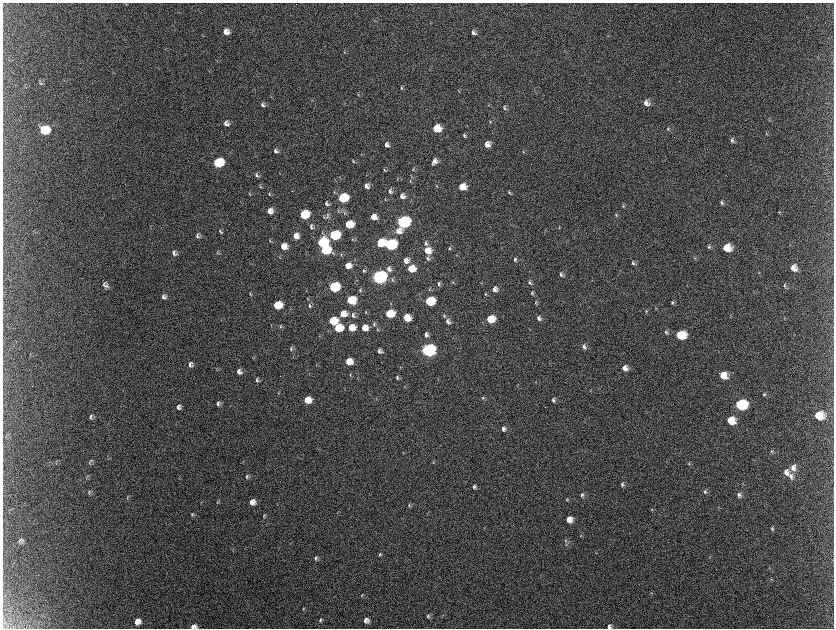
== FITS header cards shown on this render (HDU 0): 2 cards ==
NAXIS1  =                 1663 / length of data axis 1
NAXIS2  =                 1252 / length of data axis 2

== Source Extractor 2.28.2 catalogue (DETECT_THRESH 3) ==
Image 1663 x 1252 px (HDU 0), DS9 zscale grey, zoomed out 1/2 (1 PNG px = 2 x 2 image px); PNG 836 x 630 px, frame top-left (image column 1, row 1251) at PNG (3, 3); no overlay
Background 2220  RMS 34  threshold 103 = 3 sigma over >= 5 px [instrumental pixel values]
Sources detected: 227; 10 cannot appear on this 1/2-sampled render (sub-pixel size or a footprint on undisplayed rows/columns) and are not listed; the other 217 listed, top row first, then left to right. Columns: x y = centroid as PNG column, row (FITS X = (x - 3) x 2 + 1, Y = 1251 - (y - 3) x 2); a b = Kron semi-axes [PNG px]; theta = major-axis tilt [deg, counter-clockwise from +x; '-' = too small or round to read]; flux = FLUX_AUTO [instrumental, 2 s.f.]
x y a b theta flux
374 20 3 3 - 3.2e+03
226 32 6 6 - 5.3e+04
474 33 7 5 -50 2.3e+04
345 52 4 2 - 4.3e+03
218 61 3 2 - 3.2e+03
430 70 3 2 - 3.4e+03
41 83 6 3 -6 8.7e+03
402 88 5 3 - 8.5e+03
459 91 3 2 - 3.9e+03
358 95 4 3 - 5.8e+03
647 103 7 6 - 4.3e+04
263 105 6 4 -44 1.7e+04
505 108 6 4 -65 1.3e+04
769 120 3 2 - 4.1e+03
490 122 4 3 - 5.5e+03
227 124 6 6 - 3.6e+04
437 128 6 6 - 1.7e+05
668 129 4 4 - 9.2e+03
45 130 7 6 - 4.7e+05
767 134 5 3 - 6.9e+03
465 135 6 4 -68 1.5e+04
733 140 6 4 -68 1.6e+04
487 144 6 5 - 5.3e+04
387 145 6 5 - 2.9e+04
276 151 7 4 -61 1.8e+04
524 152 4 3 - 6.1e+03
354 161 5 2 - 6.9e+03
435 161 7 5 53 3.8e+04
219 163 7 6 - 6.4e+05
413 169 5 4 - 9.1e+03
385 170 5 3 - 8.8e+03
257 175 7 4 -70 1.4e+04
398 180 3 3 - 3.9e+03
411 181 4 2 - 4.8e+03
260 186 5 3 - 7.5e+03
367 186 5 4 - 2.9e+04
437 186 4 3 - 4.6e+03
462 187 6 5 - 1.3e+05
391 191 7 5 -83 2.1e+04
335 192 4 3 - 6.3e+03
510 192 5 3 - 1.2e+04
250 194 4 3 - 5.5e+03
270 194 4 3 - 4.9e+03
403 196 5 5 - 3.4e+04
343 198 7 6 - 4.7e+05
327 203 6 4 -64 1.7e+04
722 203 5 4 - 1.3e+04
624 206 4 4 - 8.4e+03
270 211 6 5 - 5.3e+04
338 211 4 3 - 5.5e+03
779 212 4 3 - 6.5e+03
345 213 3 3 - 4.8e+03
304 214 6 6 - 3.4e+05
616 215 5 3 - 9.6e+03
328 216 9 3 -89 1.1e+04
324 217 5 2 - 5.9e+03
374 217 5 5 - 6.1e+04
404 222 7 6 - 1.9e+06
349 224 6 5 - 2.5e+05
312 227 8 5 -76 1.9e+04
560 228 4 3 - 3.8e+03
221 231 7 3 -62 1.1e+04
399 231 8 7 - 5.8e+04
323 232 6 3 -78 7.7e+03
335 235 7 6 - 7.2e+05
198 236 7 5 -79 1.8e+04
296 236 6 6 - 6.9e+04
353 239 3 3 - 5.6e+03
356 240 3 2 - 3.9e+03
270 241 4 3 - 5.3e+03
323 242 7 6 - 6.7e+05
381 243 6 5 - 2.6e+05
426 243 7 4 -72 1.6e+04
391 244 7 6 - 1.2e+06
284 246 6 6 - 9.7e+04
709 247 6 4 -64 1.4e+04
450 248 5 4 - 9.3e+03
727 248 7 6 - 1.6e+05
326 250 7 6 - 4.7e+05
428 250 7 6 - 1.0e+05
175 253 7 5 -64 2.3e+04
218 253 6 3 -60 8.8e+03
342 254 4 3 - 7.0e+03
457 255 3 2 - 3.6e+03
280 257 4 2 - 5.1e+03
428 258 6 4 -73 1.7e+04
695 258 4 3 - 5.8e+03
515 260 6 4 -82 1.4e+04
406 261 7 6 - 4.4e+04
633 263 6 4 -71 1.4e+04
348 266 5 5 - 6.7e+04
794 268 7 6 - 6.0e+04
389 269 7 5 -60 3.1e+04
412 269 6 5 - 1.5e+05
364 271 5 3 - 8.6e+03
561 274 6 4 -62 1.5e+04
379 277 7 6 - 3.2e+06
393 280 6 3 -75 1.0e+04
453 282 4 3 - 5.9e+03
530 282 6 4 -66 1.4e+04
481 283 3 2 - 3.1e+03
439 284 6 4 -87 1.5e+04
106 285 8 5 -71 2.5e+04
785 286 5 3 - 9.9e+03
334 287 7 6 - 7.8e+05
429 289 4 3 - 5.7e+03
495 289 6 5 - 3.7e+04
360 290 6 3 87 7.4e+03
532 293 5 3 - 8.7e+03
250 294 5 3 - 7.3e+03
486 294 4 2 - 5.8e+03
164 297 6 5 - 2.0e+04
308 299 4 3 - 5.8e+03
351 300 7 6 - 3.1e+05
430 301 6 6 - 4.1e+05
536 302 4 3 - 6.6e+03
673 302 5 4 - 1.1e+04
391 304 3 2 - 3.8e+03
278 305 6 5 - 3.1e+05
310 306 7 4 -68 1.3e+04
656 308 4 3 - 5.5e+03
646 311 4 4 - 7.3e+03
366 312 5 3 - 6.2e+03
390 313 6 5 - 2.5e+05
343 314 6 5 - 1.0e+05
353 315 7 5 -76 2.1e+04
444 316 5 3 - 8.7e+03
407 318 6 6 - 1.3e+05
539 318 6 4 -71 1.8e+04
785 318 3 3 - 4.7e+03
491 319 6 5 - 2.0e+05
221 320 3 2 - 3.1e+03
333 321 6 5 - 2.9e+05
448 321 7 5 -78 2.7e+04
374 324 5 3 - 8.0e+03
272 326 3 2 - 3.3e+03
281 326 6 3 76 8.7e+03
352 327 6 5 - 1.3e+05
339 328 6 5 - 2.5e+05
365 328 6 5 - 7.9e+04
378 329 4 3 - 6.7e+03
666 332 5 5 - 1.4e+04
426 335 6 5 - 2.5e+04
681 335 7 6 - 3.0e+05
584 346 6 5 - 2.1e+04
292 349 7 4 87 1.3e+04
428 350 7 6 - 2.6e+06
380 351 5 4 - 2.1e+04
349 361 6 5 - 1.1e+05
191 365 6 6 - 2.4e+04
625 368 6 5 - 4.8e+04
217 369 5 2 - 3.9e+03
239 371 6 5 - 3.1e+04
351 375 5 2 - 6.4e+03
724 375 6 6 - 1.2e+05
398 378 5 3 - 1.1e+04
257 380 6 3 85 1.3e+04
279 393 3 3 - 4.1e+03
765 394 5 4 - 1.1e+04
483 398 5 4 - 8.8e+03
308 400 6 5 - 1.2e+05
554 400 6 4 85 1.5e+04
218 403 6 4 88 1.5e+04
741 404 8 6 1 7.1e+05
179 407 6 5 - 2.2e+04
819 415 7 6 - 1.7e+05
91 417 8 4 75 1.5e+04
731 420 7 6 - 1.6e+05
504 429 6 5 - 2.3e+04
7 434 3 2 - 4.1e+03
772 451 5 4 - 9.7e+03
91 460 5 3 - 7.0e+03
57 461 5 2 - 6.0e+03
244 462 4 2 - 4.8e+03
434 462 3 3 - 4.4e+03
90 463 7 3 -52 6.8e+03
689 463 4 4 - 8.1e+03
56 464 3 3 - 4.6e+03
794 468 9 6 -85 4.2e+04
786 472 7 6 - 3.8e+04
791 476 7 5 87 3.0e+04
247 477 7 4 74 1.2e+04
623 484 6 5 - 1.6e+04
474 487 6 4 68 1.6e+04
90 491 6 3 41 6.5e+03
705 492 5 4 - 1.2e+04
90 493 5 3 - 7.1e+03
582 495 5 4 - 1.5e+04
739 495 6 4 -75 1.9e+04
128 497 6 2 75 5.5e+03
568 500 4 4 - 7.8e+03
218 502 6 2 79 6.0e+03
253 502 6 5 - 4.9e+04
409 505 6 3 77 7.7e+03
652 509 4 3 - 5.9e+03
338 513 3 2 - 3.9e+03
192 514 7 3 67 8.8e+03
264 515 5 2 - 6.1e+03
569 519 6 5 - 6.7e+04
772 528 6 3 84 1.1e+04
581 535 3 3 - 4.9e+03
21 540 5 4 - 1.8e+04
566 540 6 3 75 8.0e+03
567 544 7 3 77 1.1e+04
233 550 5 1 - 3.5e+03
380 554 5 3 - 8.7e+03
316 558 6 3 75 1.1e+04
771 579 3 2 - 3.6e+03
651 593 3 2 - 3.4e+03
362 595 4 3 - 6.7e+03
304 609 5 2 - 5.4e+03
428 616 5 3 - 9.4e+03
321 620 6 3 59 1.0e+04
366 620 5 4 - 3.2e+04
138 621 6 5 - 5.3e+04
194 626 6 4 12 3.7e+04
610 626 5 4 - 2.3e+04
At the frame edge (FLAGS 8, measured only in part): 2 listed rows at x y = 194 626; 610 626
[10 sub-pixel or undisplayed-footprint detections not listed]